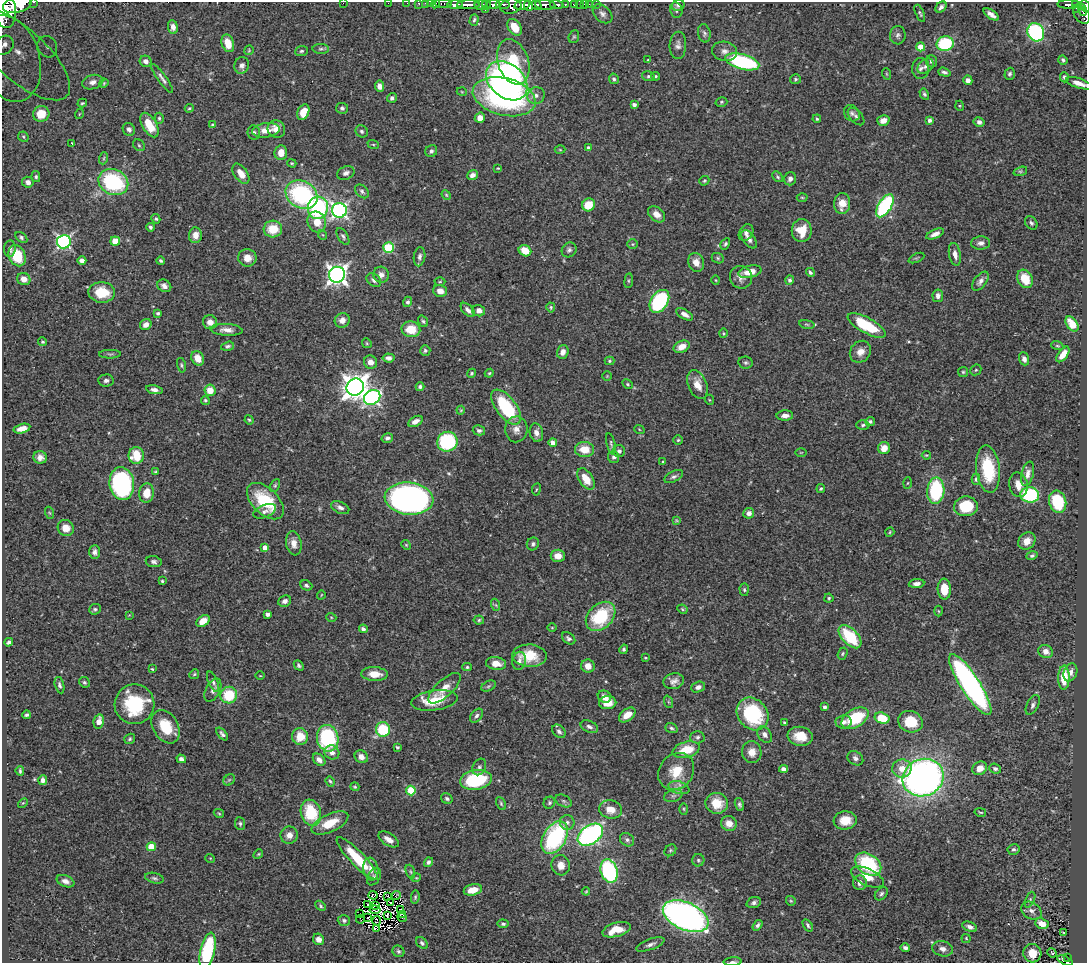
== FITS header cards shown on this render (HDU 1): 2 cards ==
NAXIS1  =                 1085
NAXIS2  =                  961

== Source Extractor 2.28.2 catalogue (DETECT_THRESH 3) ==
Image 1085 x 961 px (HDU 1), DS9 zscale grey, 1 PNG px = 1 image px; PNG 1089 x 965 px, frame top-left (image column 1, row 961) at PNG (2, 2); each listed source drawn as its Kron ellipse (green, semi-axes under 4 px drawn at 4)
Background 0.54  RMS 0.021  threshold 0.0642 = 3 sigma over >= 5 px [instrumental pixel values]
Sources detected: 499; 6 with non-positive FLUX_AUTO (blend fragments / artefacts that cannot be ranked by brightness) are neither listed nor drawn; the other 493 listed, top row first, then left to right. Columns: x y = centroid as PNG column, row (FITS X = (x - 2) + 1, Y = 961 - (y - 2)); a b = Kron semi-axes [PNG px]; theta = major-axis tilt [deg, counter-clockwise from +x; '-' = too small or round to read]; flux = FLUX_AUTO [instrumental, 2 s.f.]
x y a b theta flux
34 2 3 2 - 25
343 3 2 2 - 4.4
388 3 2 2 - 5.6
407 3 2 2 - 4
419 3 3 3 - 17
425 3 2 2 - 8
431 3 3 2 - 8.4
436 4 5 3 - 22
443 4 9 3 -4 38
493 4 6 4 5 330
503 4 7 3 -7 190
565 4 3 3 - 62
574 4 4 3 - 40
579 4 2 2 - 4.1
584 4 2 2 - 7.6
589 4 2 2 - 3.8
596 4 2 2 - 4.9
17 5 15 8 14 2000
455 5 8 4 -2 540
468 5 11 3 1 730
481 5 6 4 -6 130
486 5 4 3 - 76
522 5 8 5 11 830
536 5 5 3 - 310
545 5 10 5 -6 730
557 5 7 4 -10 180
678 5 6 5 - 3.6
1069 5 11 3 -1 130
1075 5 3 3 - 77
511 6 10 7 10 560
528 6 5 3 - 390
1085 6 6 4 -66 270
941 7 6 4 46 4.2
5 9 19 11 -81 2200
485 9 3 3 - 85
1077 9 4 3 - 38
676 10 8 6 -79 3.6
1082 10 6 3 -74 110
920 13 9 4 -66 2.4
602 14 11 8 -43 6.4
991 14 9 4 -35 7.4
1082 15 10 7 -49 220
474 20 6 3 73 2.5
173 27 7 5 -82 7.9
514 27 9 6 -57 24
1036 32 9 8 - 230
704 33 9 6 -79 4
898 35 9 8 - 4.7
574 37 6 5 - 2.4
228 43 9 6 -72 21
945 44 8 7 - 85
4 45 10 8 44 21
678 45 13 8 87 7
47 47 11 9 -62 13
921 47 4 4 - 31
321 49 8 5 -2 2.9
249 50 5 4 - 1.5
301 51 6 5 - 2.7
725 51 12 9 -11 8.6
19 54 64 26 -42 110
9 59 44 30 -72 94
648 60 4 3 - 1.1
1063 60 5 4 - 3.1
146 61 6 5 - 7.3
931 61 6 5 - 4.1
513 62 23 15 -71 68
742 62 17 7 -15 150
242 65 8 7 - 5.9
925 66 9 6 41 5.6
921 68 10 8 83 6.1
944 72 6 4 -17 4
887 74 6 3 -70 1.4
1010 74 6 5 - 3.2
648 76 6 5 - 2.7
656 76 4 4 - 1.8
1064 77 5 4 - 3.2
162 78 18 4 -54 5.7
614 79 5 4 - 2.9
795 79 5 5 - 2.5
968 80 5 4 - 6.3
507 81 23 16 -40 610
93 82 11 7 15 7.7
104 83 5 3 - 1.4
1079 83 13 5 -17 11
379 86 5 4 - 7.1
462 92 5 3 - 1.2
924 94 6 4 -60 2.7
536 96 9 8 - 7.7
504 97 32 18 -14 260
392 98 5 5 - 4.1
721 102 6 4 16 2.3
82 103 5 3 - 1.8
634 105 4 4 - 5.5
960 106 5 3 - 1.4
189 108 5 3 - 1.7
342 108 6 5 - 3.3
303 112 8 5 66 18
852 113 9 7 -45 4.7
41 114 8 7 - 24
79 114 5 3 - 1.2
856 116 10 6 -48 4.5
159 118 5 4 - 2.2
480 118 5 5 - 11
817 119 4 3 - 1.9
883 120 6 5 - 9
930 120 4 4 - 4.9
979 122 5 5 - 6
149 125 13 7 -59 33
212 125 4 3 - 2.4
129 129 7 6 - 4.9
276 129 9 8 - 14
266 130 14 7 7 17
362 131 6 5 - 3.1
254 133 7 6 - 3.8
23 137 5 4 - 2
72 144 4 2 - 3.3
373 144 6 3 -19 1.9
139 145 6 5 - 2.8
588 148 4 4 - 3.9
560 150 5 3 - 1.4
431 151 6 5 - 4
281 153 7 6 - 17
104 158 6 4 71 1.7
292 163 4 3 - 1.7
498 168 3 3 - 1.2
1020 171 7 4 19 2
346 173 9 6 24 5.8
241 174 11 6 -55 14
472 175 5 4 - 7
36 177 5 4 - 2.4
778 177 6 4 -42 2.5
790 179 7 6 - 6
704 181 5 4 - 1.9
28 182 6 5 - 6
113 182 15 12 -23 140
362 191 8 5 -41 4
302 195 17 13 -31 180
446 195 5 4 - 1.6
802 197 5 3 - 1.5
842 203 10 8 82 18
589 205 7 6 - 30
885 206 13 6 58 170
318 208 11 10 - 170
339 210 7 7 - 380
656 214 9 6 -42 11
156 219 5 4 - 2.3
317 222 10 9 - 21
1031 223 7 5 -49 3.4
150 227 4 4 - 2.9
273 229 9 8 - 31
802 231 11 10 - 27
746 233 9 6 58 5.8
935 234 9 4 24 8.7
195 235 8 6 85 12
323 235 5 3 - 1.3
343 236 9 5 -59 3.4
21 237 7 4 -35 2.7
749 239 10 5 -55 6.6
115 241 5 4 - 24
64 242 7 6 - 310
981 243 9 6 3 6.2
633 244 5 5 - 2.2
725 244 6 4 62 2.2
389 247 5 5 - 100
10 249 8 6 83 4
569 250 8 7 - 4.1
525 251 6 5 - 22
955 254 12 6 -79 9.3
17 256 11 8 -65 49
419 257 10 5 81 5
247 258 9 8 - 15
718 258 6 5 - 2.3
916 258 8 3 25 2.1
82 261 4 4 - 6.1
161 261 4 3 - 2.5
696 262 9 7 -68 12
750 272 12 6 13 19
810 272 5 4 - 2.9
337 275 8 8 - 830
381 275 8 7 - 8.2
741 277 11 11 - 10
24 279 7 6 - 13
1025 279 10 7 -61 30
374 280 8 5 -40 4.9
716 280 4 3 - 1.2
790 280 4 4 - 3.1
629 281 7 4 82 1.9
980 281 11 6 52 6.5
440 282 5 3 - 1.5
164 286 7 6 - 6.9
440 291 7 6 - 10
102 292 13 10 -4 40
938 296 6 5 - 5.9
659 301 12 8 56 160
408 302 5 4 - 3.5
551 307 5 4 - 2
468 310 9 5 -45 6.1
479 311 6 5 - 8.3
158 313 4 3 - 2.2
684 314 9 4 -30 7.9
342 320 7 7 - 10
423 321 6 4 -56 2.5
210 322 7 7 - 9.6
807 324 8 3 -9 2.3
1072 324 8 5 -55 27
146 325 6 5 - 9.2
867 325 21 7 -29 69
411 329 9 8 - 30
227 330 16 6 -4 10
723 333 5 3 - 1.5
43 342 5 4 - 2.1
367 343 5 4 - 1.8
228 346 6 4 15 2.9
1057 346 6 4 -18 1.9
682 347 8 5 22 16
425 350 5 5 - 2.7
563 352 7 5 72 9.4
860 352 11 10 - 13
110 354 11 3 0 2.8
1063 354 9 4 54 15
198 358 7 6 - 19
389 358 6 4 -5 5.5
1024 359 7 5 -68 5.6
609 361 5 4 - 1.8
370 362 7 6 - 10
746 363 7 6 - 3.2
181 365 7 4 -77 2.4
976 370 6 5 - 2.2
963 372 5 5 - 2.1
472 373 5 4 - 2.3
489 373 4 4 - 1.7
607 376 4 4 - 1.5
106 380 7 6 - 4.3
627 384 6 4 -28 2.3
697 385 15 9 -67 20
355 387 9 8 - 1600
420 387 4 4 - 3
154 390 8 4 -10 6.3
210 390 6 5 - 22
372 397 8 7 - 370
205 400 5 4 - 3
710 400 5 3 - 1.3
506 407 20 10 -52 100
461 410 4 4 - 1.5
785 416 8 5 1 7.7
249 420 5 4 - 1.9
415 421 8 5 29 9.2
870 421 5 4 - 3.1
863 425 6 4 3 3
22 429 8 4 14 12
516 429 13 11 87 13
639 429 5 3 - 1.3
479 430 6 5 - 3.4
536 433 9 6 -79 8.3
387 438 6 4 14 4.2
678 440 4 4 - 1.9
447 442 10 9 - 130
553 443 4 4 - 11
611 444 11 3 -77 2.8
884 448 6 6 - 16
584 449 9 7 -5 25
619 451 6 6 - 3.6
801 452 6 4 1 1.3
136 455 8 8 - 36
926 455 4 3 - 1.5
40 457 7 6 - 6.8
614 457 6 5 - 3.3
663 462 3 2 - 1.2
988 469 24 12 -83 73
156 472 4 3 - 1.9
1028 474 12 6 76 8.4
674 476 10 5 26 4.4
586 479 12 7 -57 23
976 479 5 4 - 2.6
908 483 5 3 - 1.5
122 484 16 12 -81 270
1018 485 12 9 -78 14
275 486 7 4 63 2.4
536 489 6 3 81 1.5
821 489 4 4 - 1.9
936 491 13 8 86 120
147 493 10 7 84 23
1030 495 9 7 -7 110
409 499 24 16 -6 810
265 501 22 13 -44 72
1058 502 11 8 -74 60
966 506 12 10 4 56
340 508 9 5 -26 6
265 511 12 6 23 5.9
50 513 6 4 -70 1.8
749 513 5 5 - 8
676 520 4 3 - 1.4
66 528 8 7 - 13
890 532 5 4 - 1.7
1027 541 9 8 - 13
294 543 12 7 -80 12
533 544 6 6 - 3.3
406 545 5 4 - 1.7
265 547 4 4 - 12
95 552 7 5 88 5.1
558 556 7 6 - 13
1032 556 5 4 - 2.4
154 562 8 5 -9 4.2
162 581 3 3 - 2
917 584 8 4 6 6.6
306 585 6 5 - 3.5
944 589 10 6 -87 28
744 590 6 4 -87 2.4
321 595 4 3 - 1
829 598 4 4 - 2.3
285 601 7 5 29 5.8
496 605 6 4 -71 2
95 609 6 5 - 3.1
682 609 5 3 - 1.7
938 611 5 3 - 1.3
267 614 4 3 - 5.5
129 615 4 4 - 1.2
601 616 17 12 44 84
331 617 5 3 - 1.3
479 620 5 4 - 2.1
203 621 7 5 35 20
552 628 5 3 - 1.3
363 629 4 4 - 3.8
850 637 14 8 -47 72
569 638 7 5 -37 3.9
9 642 4 4 - 4
624 649 5 4 - 2.9
1046 651 7 6 - 9.4
842 654 6 4 71 2.3
529 656 17 11 -2 35
645 658 3 2 - 1.6
519 661 9 6 79 4.9
496 663 10 6 -7 16
299 665 5 4 - 2.9
588 666 7 6 - 12
467 667 5 4 - 2.2
152 669 3 3 - 1.3
1070 672 9 6 67 7.3
194 674 5 4 - 2.1
374 674 13 7 -4 17
260 676 5 3 - 1.1
1064 678 12 6 88 41
674 681 10 8 12 7.8
84 682 5 5 - 2.6
213 682 11 4 -67 3.8
59 685 8 4 -76 3.4
970 685 36 9 -57 490
488 686 8 5 27 2.6
698 687 7 5 21 6
444 688 20 8 43 16
213 690 12 7 63 6.2
229 695 8 8 - 50
604 697 7 6 - 9.2
434 700 23 10 8 44
669 702 6 4 -70 1.9
608 703 8 6 4 17
134 704 20 20 - 93
1033 705 11 5 62 4.6
824 707 4 3 - 3
753 714 17 14 -48 120
27 715 4 3 - 2.7
627 715 9 6 39 14
476 716 8 5 50 4.3
855 718 15 9 31 81
882 718 8 5 -15 42
99 721 7 5 78 13
844 722 8 6 7 6.8
910 722 12 10 -19 37
785 723 4 3 - 3.7
166 727 18 12 -59 41
589 727 9 5 -23 5.3
671 728 6 4 -19 2.7
383 729 7 7 - 69
559 731 8 6 -43 4.4
222 734 7 4 -49 3.9
765 735 9 6 -54 6
800 736 12 9 -8 26
300 737 8 8 - 27
697 737 7 6 - 3.5
328 738 13 10 -79 140
130 739 6 5 - 2.5
397 747 4 3 - 2.2
686 750 14 8 15 33
332 752 7 7 - 7.5
752 752 11 9 -89 14
361 757 7 6 - 7.7
855 758 8 6 -36 5.1
181 759 5 4 - 4.5
319 760 7 5 -43 7
479 767 9 6 62 4
902 768 10 9 - 17
980 768 8 6 35 12
784 769 5 4 - 5.3
995 769 6 4 -23 3.3
20 771 5 3 - 2.3
676 771 20 16 50 35
923 778 21 18 23 820
43 780 5 4 - 4.6
229 780 6 5 - 2.4
476 780 16 10 9 100
330 781 5 4 - 2
355 787 4 4 - 2
679 788 11 6 -15 7.2
411 790 5 5 - 71
673 796 9 6 17 4.6
447 798 6 5 - 3.1
563 801 9 5 -27 3.4
23 803 5 3 - 1.4
501 803 7 4 -64 2.4
549 803 6 5 - 2.7
717 803 11 10 - 28
739 804 6 4 -72 2.8
610 809 11 9 -11 16
684 809 6 4 -88 1.9
980 812 6 3 -13 1.7
219 813 5 4 - 1.6
311 813 13 10 -72 67
845 820 11 9 5 24
567 822 7 7 - 5.2
330 823 20 9 25 34
729 823 8 7 - 14
240 824 6 5 - 2.9
289 835 9 8 - 11
590 835 14 9 36 340
555 837 17 11 60 180
389 839 11 6 -33 9.6
627 840 8 6 -39 4.1
151 847 4 4 - 36
1013 849 6 5 - 3.4
670 850 6 5 - 2.3
258 854 5 4 - 1.6
210 858 5 3 - 1.2
357 858 28 7 -46 54
698 860 6 6 - 3
428 862 5 4 - 3.7
868 864 14 10 -36 110
561 865 10 9 - 12
371 869 11 7 -81 9.7
609 871 12 8 -73 160
410 872 7 4 -70 2.5
374 877 9 6 58 4.4
867 877 17 8 -25 18
154 878 9 5 -12 3.6
416 878 5 3 - 1.2
65 881 9 5 -23 6.7
860 883 7 6 - 7.9
473 890 9 5 14 17
586 891 4 4 - 1.2
881 894 7 5 47 3.5
373 895 4 3 - 1.1
387 896 3 2 - 2.3
396 896 5 2 - 1.1
415 897 6 4 81 2.3
1030 900 8 4 65 2.8
791 901 5 5 - 1.8
390 902 3 2 - 0.55
754 903 7 5 20 4
368 904 2 2 - 0.51
375 905 4 2 - 1.5
321 906 6 4 -45 2.2
401 909 2 2 - 1.8
375 910 5 2 - 0.71
1031 911 11 8 -32 7
359 914 2 2 - 1.8
403 914 3 3 - 2.9
387 915 2 2 - 1.7
686 916 24 13 -24 690
402 917 5 2 - 0.1
368 918 2 2 - 1.4
360 919 4 2 - 0.3
344 920 6 5 - 3.5
377 921 4 2 - 0.3
503 924 5 4 - 2.9
1042 924 7 5 -22 16
758 925 6 4 56 3.5
808 925 7 3 -56 2.8
970 927 8 4 -22 6.1
377 928 4 2 - 1.1
616 930 14 7 16 28
1064 932 3 2 - 1.2
966 938 4 4 - 1.5
319 939 6 5 - 8.7
422 943 7 4 -45 3.2
650 944 15 5 20 5.9
905 948 5 3 - 3.9
943 949 10 7 -12 8.3
208 951 18 7 78 120
398 951 6 5 - 3.1
1032 953 9 9 - 20
1052 953 5 3 - 3.5
1068 957 3 2 - 6.6
1065 960 8 4 -25 69
733 962 9 3 5 3.2
At the frame edge (FLAGS 8, measured only in part): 17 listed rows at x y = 34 2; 343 3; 388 3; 407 3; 419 3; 425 3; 431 3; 436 4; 443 4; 17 5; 1085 6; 5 9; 4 45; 1079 83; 208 951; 1065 960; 733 962
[6 non-positive-flux detections neither listed nor drawn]